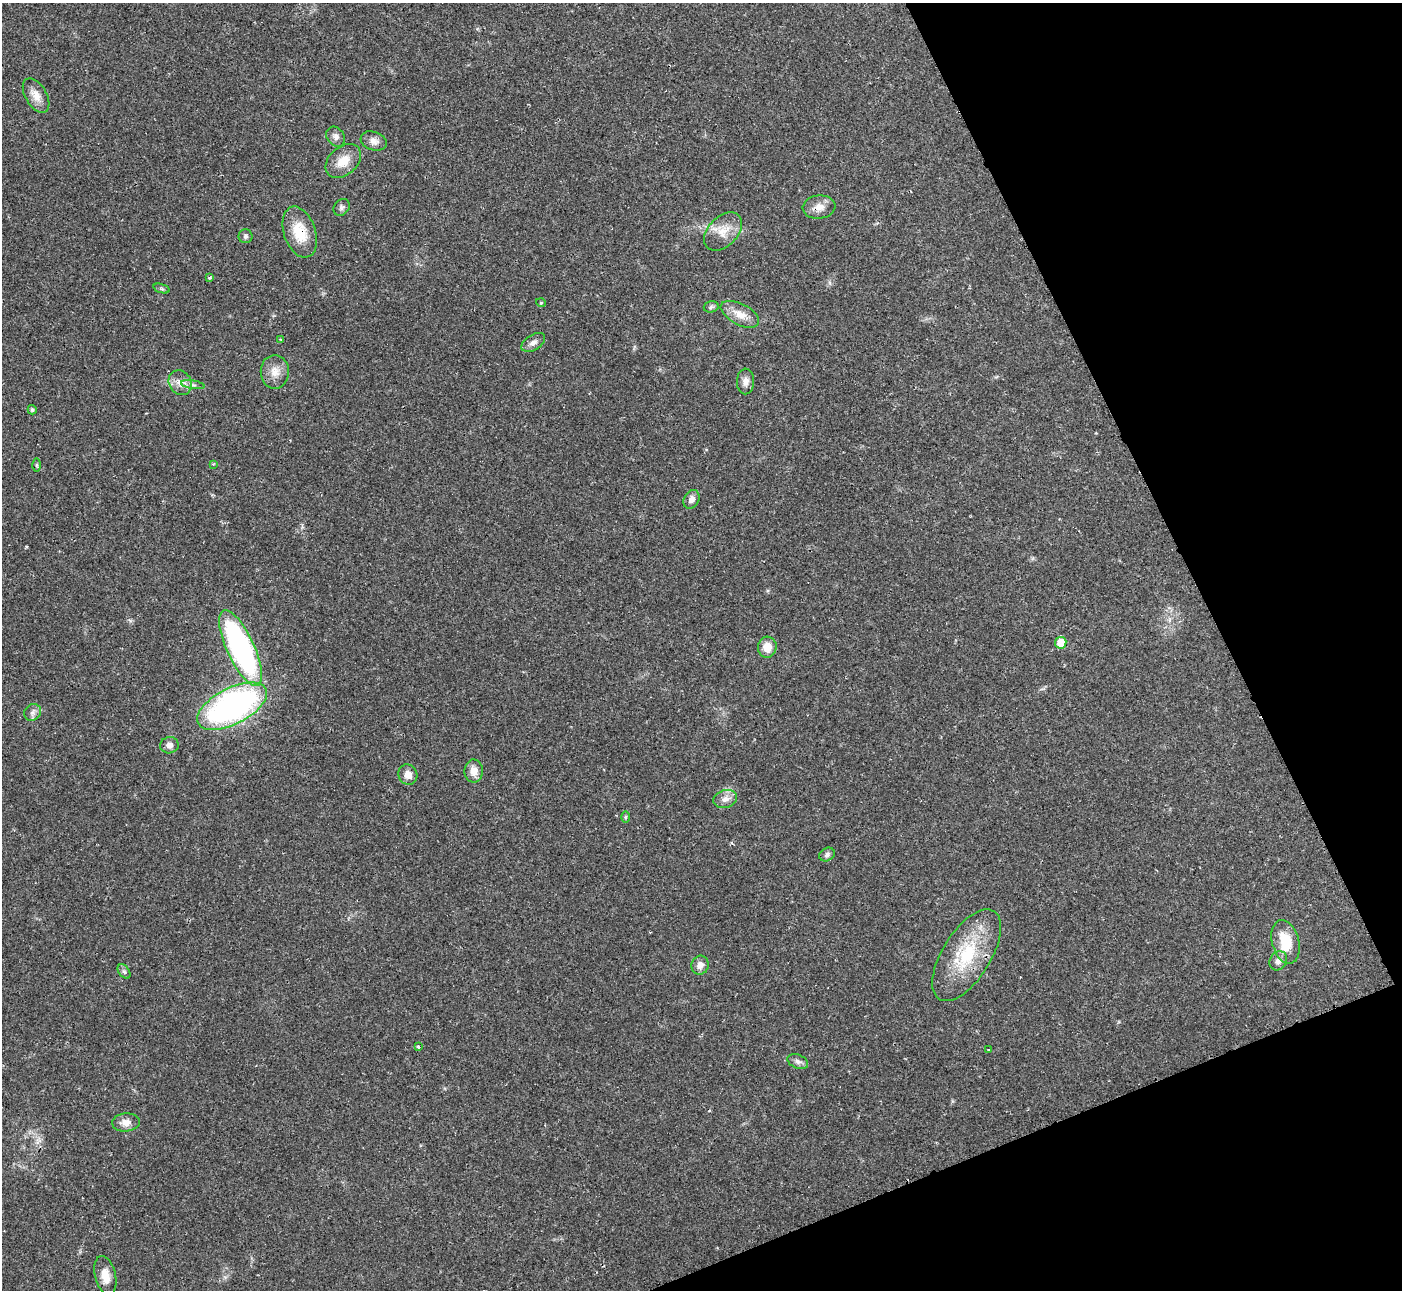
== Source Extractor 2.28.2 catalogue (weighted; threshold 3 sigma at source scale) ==
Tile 12 of 4 x 4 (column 4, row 3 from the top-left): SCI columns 4205-5604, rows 1441-2728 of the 5604 x 5592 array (HDU 1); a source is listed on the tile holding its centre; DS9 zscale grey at full resolution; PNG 1404 x 1292 px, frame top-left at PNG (2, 3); each listed source drawn as its Kron ellipse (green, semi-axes under 4 px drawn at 4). Shown black and unused: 20% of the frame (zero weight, under 2 of 3 exposures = <1% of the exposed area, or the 3 px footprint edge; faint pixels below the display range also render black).
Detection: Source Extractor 2.28.2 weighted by HDU 2 'WHT'; one run over the whole footprint, this tile lists its part. Background 0.0258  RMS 0.0039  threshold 0.0177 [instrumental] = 3 sigma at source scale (4.5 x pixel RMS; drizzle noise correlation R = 1.50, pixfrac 1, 0.05/0.05 arcsec/px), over >= 5 px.
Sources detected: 45; all 45 listed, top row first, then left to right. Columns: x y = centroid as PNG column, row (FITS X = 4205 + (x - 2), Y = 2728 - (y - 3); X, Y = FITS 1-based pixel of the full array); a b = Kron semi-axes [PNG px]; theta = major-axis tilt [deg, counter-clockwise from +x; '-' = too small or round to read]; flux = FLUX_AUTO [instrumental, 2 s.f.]
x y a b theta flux
36 96 19 10 -60 3.9
336 137 11 8 -52 1.7
374 141 13 9 -19 2.4
343 161 20 14 41 6.1
342 207 9 7 50 1.2
819 207 16 11 6 3.7
300 232 26 16 -71 11
723 232 22 14 45 6.6
245 236 7 7 - 0.86
210 278 4 3 - 0.45
162 289 8 3 -19 0.64
541 303 5 3 - 0.33
711 307 7 5 16 0.83
740 314 21 10 -28 5.1
281 339 3 2 - 0.35
533 342 13 7 32 2
275 372 17 14 90 4.6
745 381 13 8 89 2.1
180 383 13 11 -57 3.4
193 385 12 4 -9 1.3
32 410 4 4 - 0.8
213 464 3 3 - 0.36
37 465 6 4 -90 0.53
691 499 10 7 59 2.2
1061 643 6 5 - 6.9
767 647 10 9 - 5
241 648 41 13 -65 95
232 706 38 18 27 120
33 712 9 8 - 1.7
169 745 9 8 - 1.8
474 771 11 9 -88 3.7
408 775 10 9 - 3.2
725 799 12 8 16 2.6
625 817 6 4 89 0.58
827 855 8 6 27 1.2
1286 942 22 13 -75 12
967 955 52 24 58 25
1278 961 10 8 54 2.2
700 965 9 8 - 2.4
124 971 8 5 -53 0.92
418 1047 3 3 - 2.8
988 1050 3 3 - 0.59
798 1062 11 7 -22 1.5
126 1122 14 9 4 3.1
105 1276 20 10 -77 4.9
Overlapping masked pixels (flux is a lower limit): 3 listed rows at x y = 819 207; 300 232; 967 955